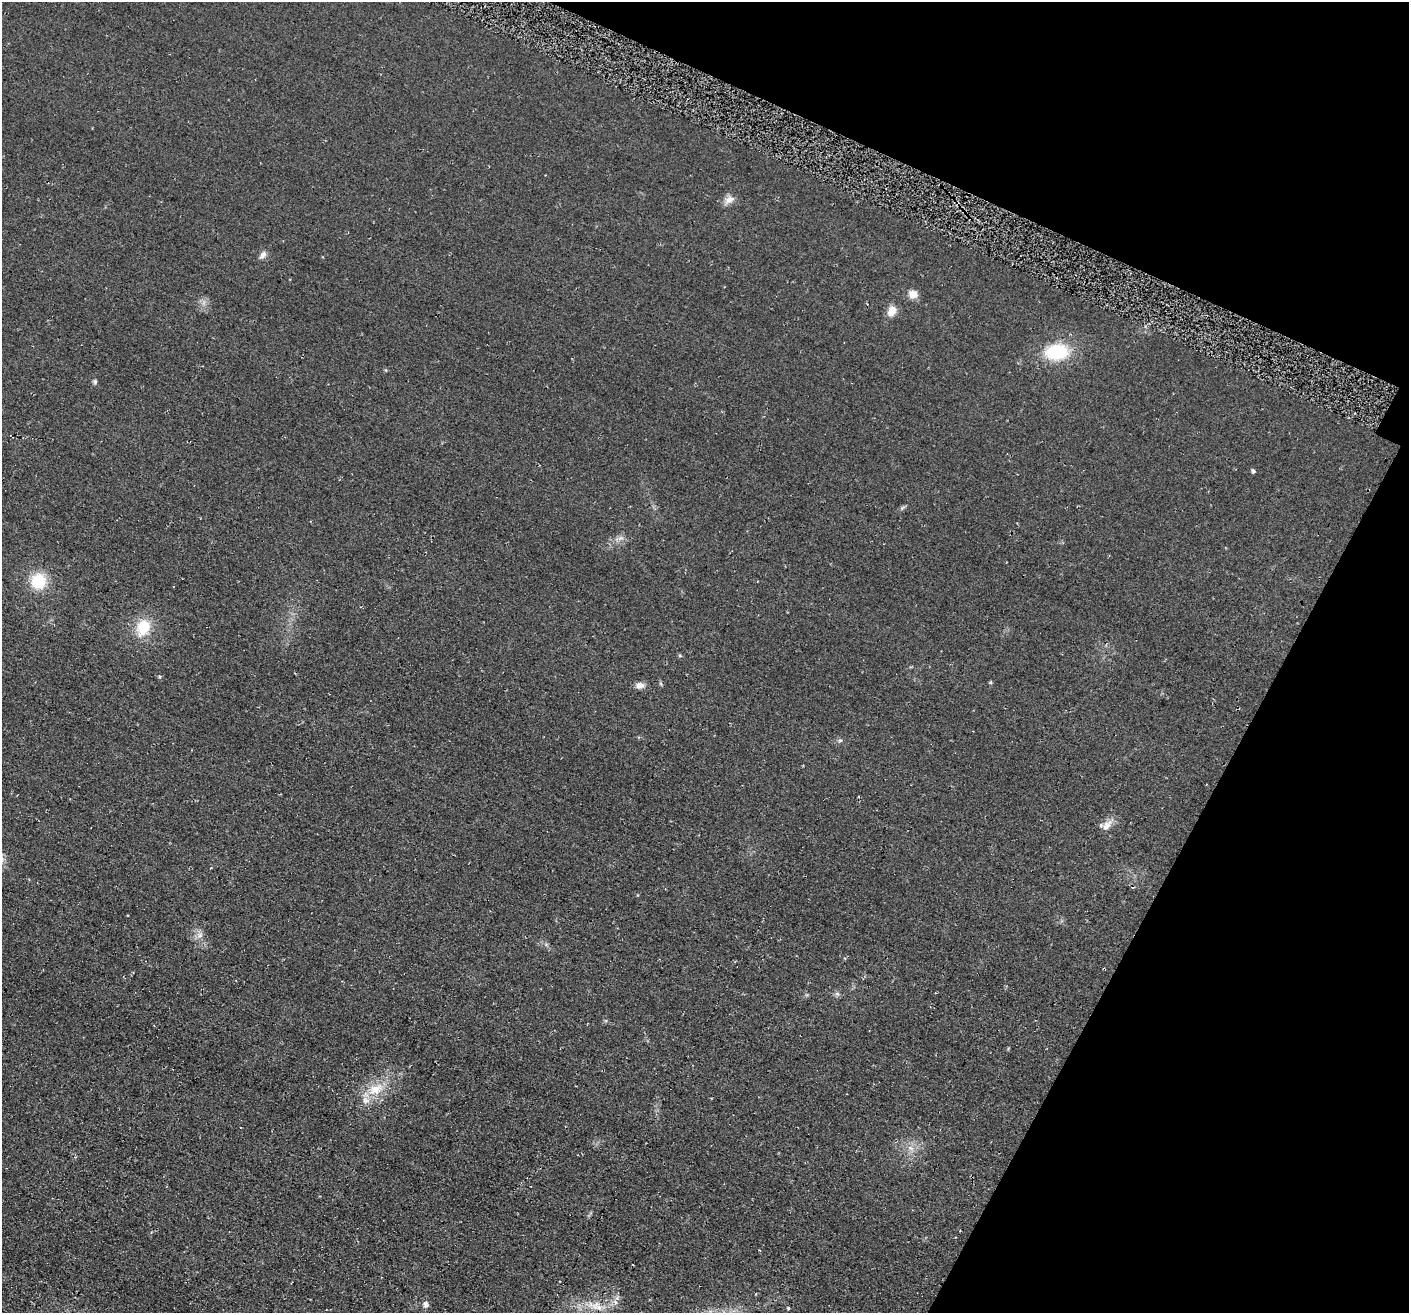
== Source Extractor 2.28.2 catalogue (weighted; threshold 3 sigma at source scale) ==
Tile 8 of 4 x 4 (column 4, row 2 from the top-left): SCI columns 4267-5673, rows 2946-4256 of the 5705 x 5727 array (HDU 1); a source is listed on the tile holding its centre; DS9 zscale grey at full resolution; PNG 1411 x 1315 px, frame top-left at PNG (2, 2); no overlay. Shown black and unused: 21% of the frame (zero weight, under 2 of 3 exposures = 3% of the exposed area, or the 3 px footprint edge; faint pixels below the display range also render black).
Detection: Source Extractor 2.28.2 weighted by HDU 2 'WHT'; one run over the whole footprint, this tile lists its part. Background 0.0808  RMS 0.014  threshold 0.0651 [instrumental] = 3 sigma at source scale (4.5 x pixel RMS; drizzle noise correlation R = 1.50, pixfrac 1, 0.05/0.05 arcsec/px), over >= 5 px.
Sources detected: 22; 1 inside a brighter listed object's ellipse — not listed separately; the other 21 listed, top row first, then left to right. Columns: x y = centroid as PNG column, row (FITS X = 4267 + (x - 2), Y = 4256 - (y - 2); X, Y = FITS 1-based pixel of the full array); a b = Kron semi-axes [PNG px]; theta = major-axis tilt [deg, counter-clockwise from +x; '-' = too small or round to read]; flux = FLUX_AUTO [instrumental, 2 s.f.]
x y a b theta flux
729 200 15 9 28 9.4
263 255 11 6 57 5.7
913 294 12 10 -10 11
892 311 12 9 66 14
1056 352 26 17 5 69
95 381 7 5 -90 2.5
1253 471 5 4 - 3
621 538 8 5 33 4.1
38 581 16 15 - 48
143 627 18 14 68 41
990 682 6 4 90 1.5
640 685 10 8 2 8.1
840 740 6 4 1 2.1
1107 825 17 9 50 11
200 935 7 5 45 4.3
837 994 7 5 -41 3.2
376 1089 24 15 22 34
911 1148 10 5 -27 6.4
426 1304 9 7 89 5.1
597 1306 19 12 -23 22
788 1308 4 3 - 1.8